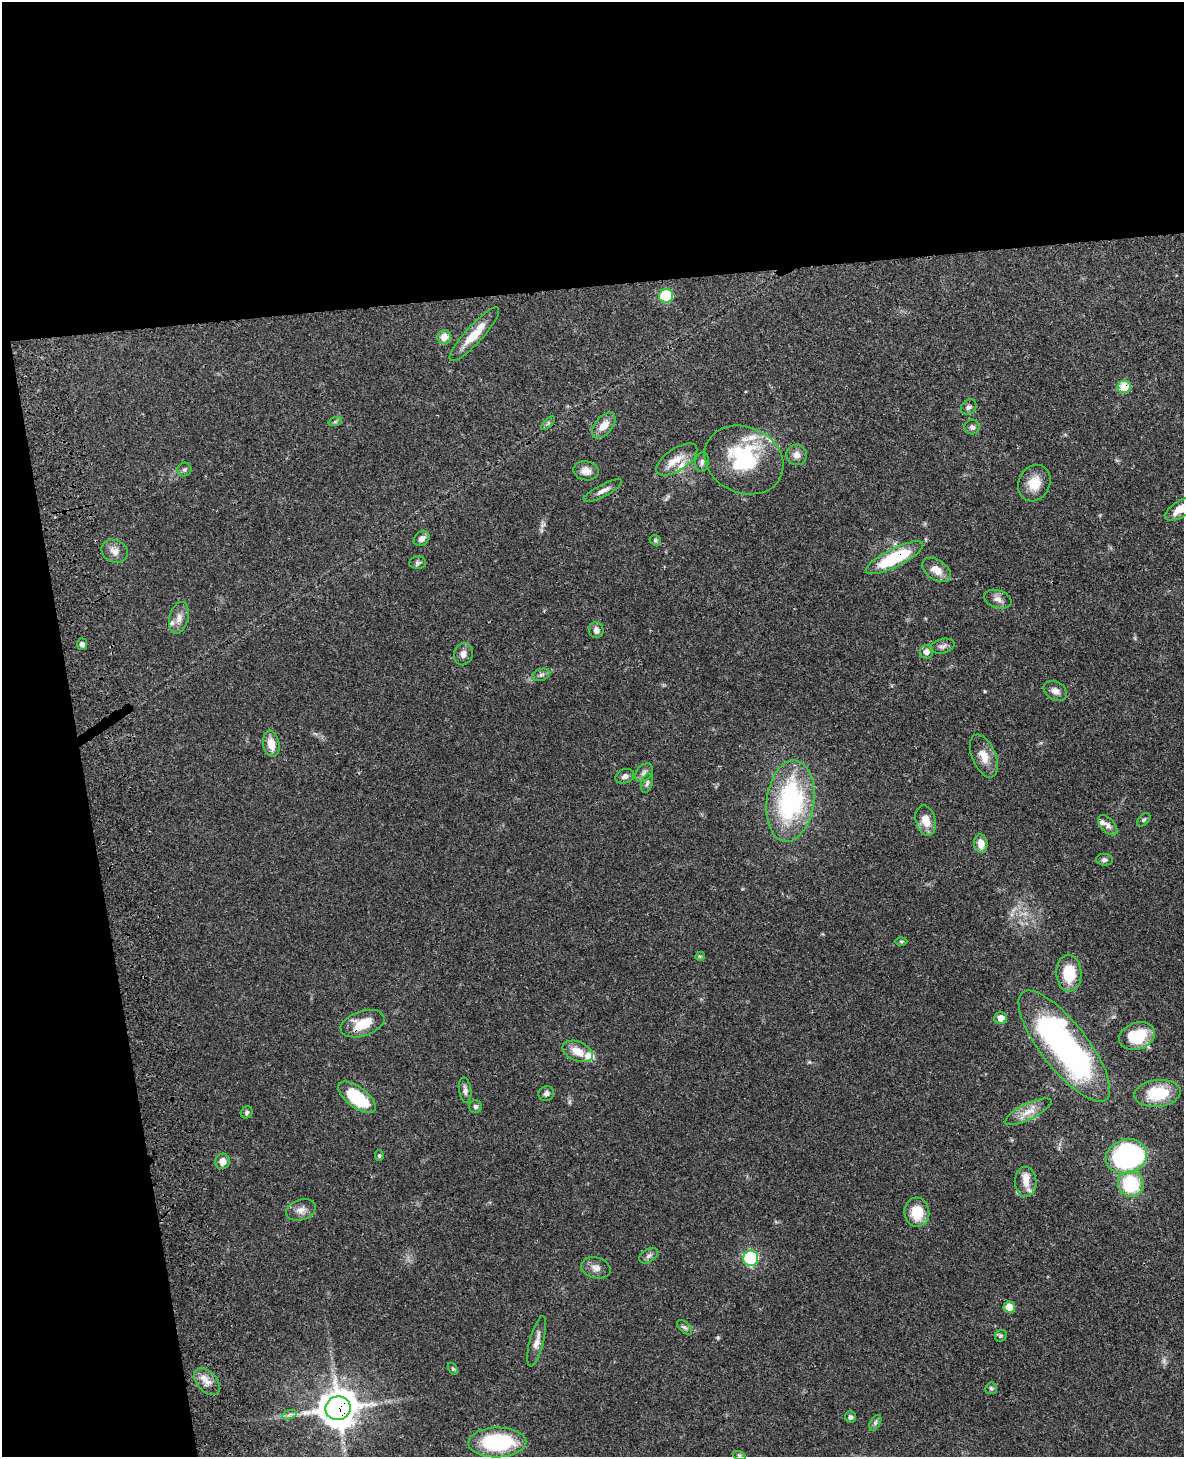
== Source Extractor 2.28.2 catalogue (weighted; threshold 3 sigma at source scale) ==
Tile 1 of 4 x 3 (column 1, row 1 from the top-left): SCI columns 117-1298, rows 3081-4535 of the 4964 x 4810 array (HDU 1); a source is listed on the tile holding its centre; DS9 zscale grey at full resolution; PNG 1186 x 1459 px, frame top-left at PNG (2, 2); each listed source drawn as its Kron ellipse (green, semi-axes under 4 px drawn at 4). Shown black and unused: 26% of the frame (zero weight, under 3 of 4 exposures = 6% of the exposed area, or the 3 px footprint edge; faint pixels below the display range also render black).
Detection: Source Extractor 2.28.2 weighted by HDU 2 'WHT'; one run over the whole footprint, this tile lists its part. Background 0.0587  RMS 0.0032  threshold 0.0143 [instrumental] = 3 sigma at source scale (4.5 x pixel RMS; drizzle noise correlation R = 1.50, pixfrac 1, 0.05/0.05 arcsec/px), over >= 5 px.
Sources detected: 91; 1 too faint to see at this stretch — neither listed nor drawn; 8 inside a brighter listed object's ellipse — not listed separately; the other 82 listed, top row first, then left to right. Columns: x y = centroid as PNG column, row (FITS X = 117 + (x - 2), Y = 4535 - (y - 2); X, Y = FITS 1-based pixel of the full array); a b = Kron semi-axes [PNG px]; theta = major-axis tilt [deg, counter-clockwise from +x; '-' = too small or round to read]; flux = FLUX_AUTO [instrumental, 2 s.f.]
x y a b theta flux
666 296 7 7 - 13
474 334 35 8 48 6.5
444 337 7 6 - 4.5
1124 387 6 6 - 9.1
969 407 8 7 - 1
335 422 7 4 19 0.51
548 423 9 3 45 0.52
604 425 15 8 50 3.6
972 427 7 7 - 0.99
797 455 10 10 - 2.1
677 460 23 11 34 4.5
744 460 41 33 -24 26
702 462 10 7 80 1
184 469 7 7 - 0.66
586 471 13 9 -8 2.2
1034 483 19 15 63 5.6
603 491 21 6 28 1.8
1181 509 18 8 31 4.5
422 538 8 6 37 1.5
655 540 5 5 - 0.55
115 551 13 11 -25 2.5
894 558 32 9 26 21
418 563 8 6 5 0.78
936 570 16 10 -34 4
998 599 14 8 -18 1.9
179 618 16 9 76 2.6
596 630 8 7 - 1.5
82 644 5 5 - 1.1
942 646 12 7 14 1.2
927 652 7 6 - 2
463 654 11 9 69 1.9
541 675 9 6 18 0.88
1055 691 12 9 -32 1.9
271 744 13 8 -79 3.7
984 756 22 12 -67 4.4
644 773 10 7 47 1.5
625 776 10 7 21 1.2
647 783 10 5 74 0.82
790 801 41 23 82 47
926 820 15 10 -76 4.6
1144 820 8 5 45 0.52
1108 825 12 7 -47 1.5
981 844 9 6 -81 3.2
1104 860 8 6 -5 0.97
901 941 6 4 0 0.43
700 956 5 4 - 0.4
1069 973 18 12 -87 9.5
1001 1018 6 6 - 2.7
362 1024 23 12 19 8.3
1137 1036 18 13 19 11
1064 1046 68 23 -52 95
578 1051 16 9 -23 4.3
465 1090 12 6 -82 1.4
546 1093 8 7 - 1
1158 1093 23 13 7 13
357 1097 22 10 -37 17
475 1106 6 6 - 0.74
247 1112 6 5 - 0.67
1028 1112 26 7 26 4.1
379 1156 5 4 - 0.49
1126 1156 21 17 17 60
222 1161 8 7 - 2.7
1026 1182 15 10 -88 3.4
1131 1184 13 13 - 20
301 1210 15 10 18 2.4
917 1212 14 12 -85 8
649 1256 10 6 32 1.1
751 1258 7 7 - 32
596 1268 15 10 -15 2.2
1009 1307 6 5 - 5.4
684 1327 9 5 -42 0.76
1001 1336 6 5 - 0.56
537 1341 26 7 75 2.7
453 1369 6 4 -59 0.49
207 1382 15 10 -47 3
991 1388 6 6 - 0.58
338 1408 12 11 - 660
289 1415 7 4 19 0.85
850 1417 6 5 - 0.78
875 1423 8 5 60 0.74
497 1442 29 15 1 28
739 1455 6 4 -18 0.45
Overlapping masked pixels (flux is a lower limit): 4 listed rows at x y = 1124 387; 894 558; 362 1024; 338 1408
Isophote crosses this tile's border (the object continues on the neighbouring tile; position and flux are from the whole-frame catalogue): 1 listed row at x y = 1181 509